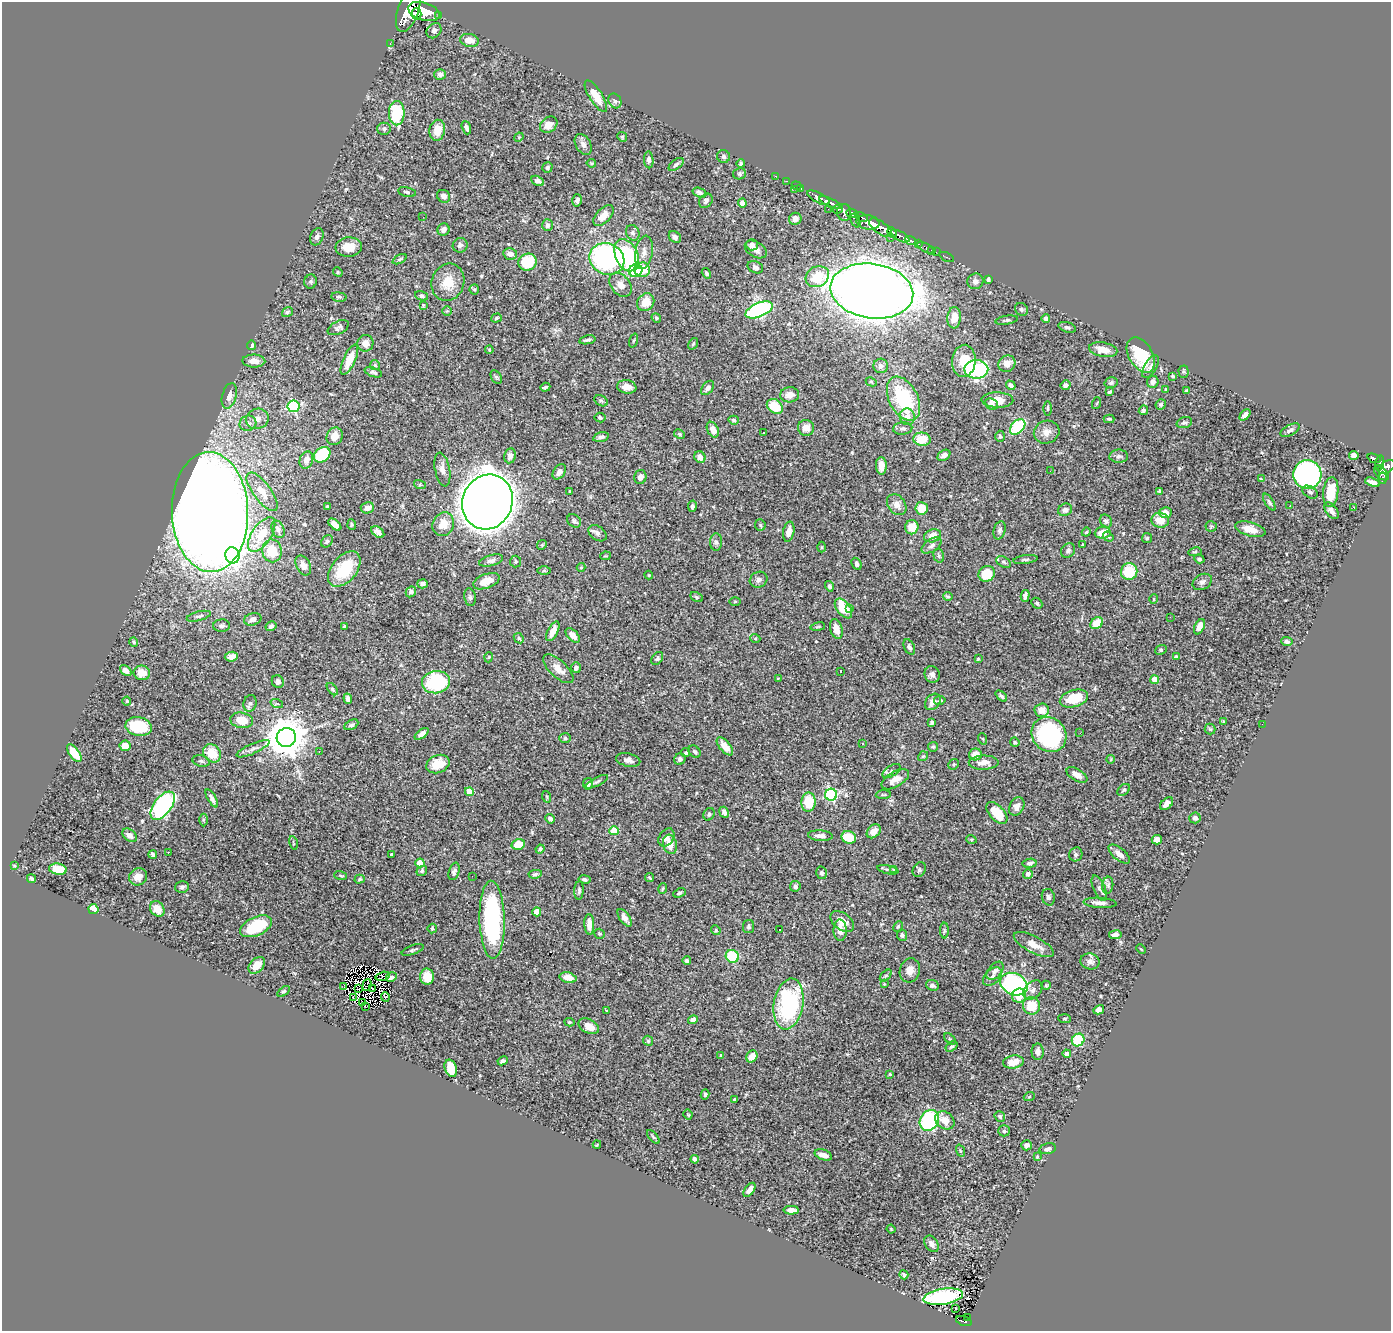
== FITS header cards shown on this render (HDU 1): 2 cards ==
NAXIS1  =                 1389
NAXIS2  =                 1329

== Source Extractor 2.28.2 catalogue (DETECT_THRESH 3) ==
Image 1389 x 1329 px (HDU 1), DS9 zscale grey, 1 PNG px = 1 image px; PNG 1393 x 1333 px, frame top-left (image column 1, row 1329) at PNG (2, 2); each listed source drawn as its Kron ellipse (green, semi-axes under 4 px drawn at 4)
Background 0.866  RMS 0.019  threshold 0.058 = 3 sigma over >= 5 px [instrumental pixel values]
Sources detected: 526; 2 with non-positive FLUX_AUTO (blend fragments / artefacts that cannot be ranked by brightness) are neither listed nor drawn; of the other 524, the 500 brightest by FLUX_AUTO listed and drawn (24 fainter detections omitted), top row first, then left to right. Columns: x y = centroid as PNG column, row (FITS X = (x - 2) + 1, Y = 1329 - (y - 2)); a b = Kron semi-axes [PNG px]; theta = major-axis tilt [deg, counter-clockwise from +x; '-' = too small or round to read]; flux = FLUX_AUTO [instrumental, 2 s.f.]
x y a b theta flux
408 10 23 10 71 4700
424 11 16 8 -18 3800
416 14 5 5 - 940
438 15 3 3 - 110
434 31 8 6 49 4.2
470 40 9 6 -10 13
390 43 2 2 - 9.5
440 74 6 5 - 3.6
596 96 18 6 -58 22
615 101 8 6 -61 3.6
397 113 12 8 90 63
549 125 9 7 38 10
466 128 7 4 -70 3.8
384 129 7 6 - 3.2
437 130 10 7 80 17
519 137 5 3 - 1.2
622 137 5 4 - 1.7
583 144 11 7 -61 6.4
723 156 6 6 - 3.5
649 160 8 4 -86 3.5
591 163 5 3 - 1.2
676 164 8 4 37 3.3
741 164 4 4 - 2.5
547 167 5 5 - 3
740 174 6 5 - 2.3
776 176 3 2 - 24
538 181 7 4 -27 3.9
786 181 3 2 - 22
797 186 5 2 - 19
801 188 3 2 - 25
795 189 3 2 - 29
407 192 9 5 -13 3.3
700 193 7 4 -19 3.8
444 196 7 6 - 6.4
818 198 12 5 -27 1400
577 200 6 4 74 3.4
706 201 8 6 49 4.1
742 203 4 4 - 19
830 203 12 4 -25 1300
828 209 2 2 - 11
838 209 5 3 - 190
844 212 8 7 - 600
852 213 6 4 -18 580
603 216 13 7 46 11
423 217 2 2 - 16
861 217 6 3 -30 250
795 219 6 6 - 8.4
855 221 7 4 -66 200
868 222 11 7 -9 910
547 225 6 5 - 4.1
881 228 13 6 -35 2100
443 230 6 6 - 6.2
633 233 8 6 -64 4
892 233 6 4 -66 540
900 236 10 4 -27 860
317 237 9 6 67 4.4
675 237 7 5 -38 4.2
891 238 2 2 - 12
910 240 6 4 -21 280
918 244 3 2 - 63
460 245 7 7 - 3.6
752 245 6 5 - 7
349 247 13 9 5 17
926 248 9 4 -28 69
756 249 12 7 -30 8.9
931 250 2 2 - 9.4
644 252 17 8 81 10
936 252 2 2 - 9.1
510 254 7 5 -12 5.9
627 255 17 11 -66 130
947 257 8 3 -25 30
400 259 7 4 27 2.1
607 259 18 15 -25 220
528 262 9 8 - 54
755 267 8 5 -22 3.6
642 270 8 7 - 28
636 271 7 6 - 51
338 272 5 4 - 1.7
706 273 5 4 - 2.5
817 277 12 10 27 35
988 279 4 3 - 2.1
975 281 8 7 - 5.9
311 282 7 6 - 2.5
448 282 19 16 70 26
620 285 13 9 -50 9.9
474 289 5 4 - 1.8
872 291 42 27 -8 3200
421 296 7 4 -17 3
339 297 7 4 -8 2.2
646 302 9 8 - 20
423 305 4 3 - 1.2
1021 309 7 6 - 2.4
759 310 14 7 23 220
447 311 5 4 - 1.8
287 312 6 4 35 2.5
496 318 5 4 - 2.1
656 318 5 4 - 1.7
954 318 10 7 85 18
1046 318 4 4 - 3.6
1007 320 11 4 8 2.6
1067 327 9 5 -18 3.4
338 328 11 6 26 4.4
587 340 8 3 11 3.3
634 340 7 3 71 1.6
365 343 8 8 - 9.5
693 344 6 3 54 1.5
252 345 5 4 - 4.8
489 350 4 3 - 1.3
1103 350 14 7 -11 15
1141 355 19 12 -61 53
349 360 16 6 65 24
254 361 11 6 -1 11
964 361 16 11 84 29
1007 364 9 8 - 12
375 365 5 5 - 1.7
881 366 7 7 - 7
1150 367 13 6 60 5.1
976 369 12 9 0 150
373 372 9 4 -18 3
1184 372 6 5 - 2
1173 376 3 2 - 1.7
496 377 7 5 -60 1.9
871 382 6 4 -27 1.7
1153 382 6 5 - 5.2
1111 383 6 5 - 2.7
1011 385 5 4 - 3.2
1065 385 5 5 - 3.7
545 387 5 2 - 2
627 387 9 7 -9 10
708 388 8 5 50 4.9
1166 389 4 3 - 1.4
1187 390 3 3 - 1.5
1109 392 4 3 - 2.1
790 395 9 7 4 9.7
229 396 13 7 75 9.5
904 399 23 14 -63 90
997 400 16 7 -2 19
601 401 7 5 -30 2.3
1097 403 6 4 71 1.4
991 404 7 5 -24 5.6
1161 404 5 5 - 2.2
294 406 6 6 - 140
775 406 8 6 -35 32
1047 408 7 3 -90 1.5
1143 410 5 4 - 2.8
1245 415 6 4 47 6
600 417 5 5 - 2.7
907 417 8 7 - 9.9
257 419 11 10 - 9.7
1109 419 5 4 - 1.8
734 420 5 4 - 2.4
248 423 8 7 - 6.6
1184 423 8 5 17 2.9
1018 427 9 6 45 82
806 428 8 8 - 10
903 429 9 6 4 3.9
713 430 8 5 -64 13
1290 430 10 5 27 4
1047 432 13 11 22 9.7
763 433 3 3 - 3.4
679 434 6 4 -28 1.9
335 436 9 7 61 13
1000 436 6 4 -88 2.3
601 437 8 4 14 3.7
922 439 9 6 -7 26
322 455 9 7 40 61
944 455 7 5 34 5.9
1354 455 5 4 - 7.2
510 456 7 6 - 6.2
1119 456 9 6 0 4.4
700 457 6 5 - 7.4
1374 458 7 3 -22 200
306 460 9 6 72 9.1
1380 463 8 3 78 210
881 466 9 5 -88 8.1
1387 467 9 5 32 600
442 470 17 7 -79 8
1050 471 3 2 - 2.8
559 472 8 5 52 6.1
1381 473 9 5 -46 350
1307 474 14 14 - 380
640 477 7 6 - 6.3
1383 478 6 3 -89 61
1261 479 4 3 - 2.2
1372 482 7 3 -20 6.5
420 485 6 4 -18 1.6
1160 491 4 3 - 2.1
262 492 23 9 -53 18
569 492 4 2 - 1.5
1310 492 8 5 -31 3.1
1331 492 15 7 84 32
487 502 28 25 68 4200
1269 502 9 4 -58 2.6
897 505 11 8 -52 8.6
692 506 6 4 79 2.9
1290 506 3 2 - 1.4
327 507 3 2 - 1.4
1354 507 3 2 - 1.6
367 508 7 5 14 9
922 508 6 6 - 20
1065 510 7 6 - 5.1
1331 511 9 5 -53 5.9
210 512 60 38 -88 2800
1165 513 6 5 - 11
1160 520 9 7 -12 18
574 521 7 6 - 3.3
1106 521 7 5 -51 3.2
335 524 7 4 -41 8.1
443 524 12 10 63 18
352 525 5 3 - 1.6
760 525 6 5 - 1.7
1211 526 5 5 - 1.8
912 527 7 6 - 20
278 529 9 6 -66 4.7
1250 529 15 7 -15 16
1000 530 9 6 75 3.7
378 532 7 5 -36 6.4
789 532 10 5 78 8.9
1086 532 4 4 - 1.6
597 533 10 6 -36 4.8
1103 533 8 6 4 11
262 535 20 9 55 30
933 536 9 6 19 15
1108 537 5 4 - 2
1147 538 5 5 - 1.7
327 541 7 5 50 2.8
716 542 8 6 -89 3.7
542 545 5 4 - 2
932 545 11 6 33 5.1
1083 545 3 2 - 1.5
822 547 5 3 - 1.4
1068 550 8 6 48 3.4
272 551 11 10 - 31
1195 552 6 4 8 1.9
232 555 8 7 - 260
605 556 5 4 - 1.3
939 556 7 5 -74 2.7
1199 559 5 4 - 2.1
491 560 12 5 15 5.6
1025 560 12 3 7 2.3
515 562 6 5 - 2.4
1004 562 8 5 -28 2.6
857 564 6 4 -62 3.4
303 565 10 7 -63 6.6
581 567 4 4 - 1.3
344 569 20 12 51 44
544 570 6 4 0 1.9
1129 571 8 8 - 48
987 574 8 7 - 36
649 575 4 4 - 1.2
758 580 9 7 28 5
486 581 14 7 21 19
1202 582 10 7 29 5.2
422 584 5 4 - 3.7
829 586 5 4 - 3.6
411 592 5 5 - 4.4
948 596 5 4 - 2.5
1025 596 6 4 75 5.6
470 597 9 5 -80 3.2
696 597 7 4 -27 2.1
1154 599 5 3 - 1.2
735 601 5 4 - 1.4
1037 603 6 5 - 2.6
843 608 11 6 -52 37
850 608 3 2 - 3.5
199 616 12 4 14 3.6
1170 617 3 2 - 1.9
253 619 9 6 15 6.7
1097 623 7 5 36 22
221 626 8 6 1 4.2
271 626 5 4 - 3.7
344 626 3 3 - 1.8
818 627 7 3 9 1.6
1199 627 8 4 65 9.2
836 629 10 6 -74 13
553 631 11 5 63 13
573 635 9 5 -46 8
519 638 5 4 - 1.7
755 638 5 3 - 1.3
1287 641 5 4 - 3.6
134 642 4 4 - 1.4
909 647 8 5 -65 4
1161 650 6 4 22 1.8
231 657 6 5 - 7.6
489 657 5 3 - 1
1176 657 4 4 - 2.2
657 658 7 5 51 2.7
978 659 4 3 - 1.5
576 668 5 4 - 4.1
558 669 19 8 -43 12
126 671 7 4 -40 7.9
840 671 3 3 - 2.2
142 673 8 7 - 15
932 674 8 7 - 5.9
778 679 3 3 - 2
1155 680 4 4 - 18
278 682 6 6 - 4.3
436 682 14 11 9 85
332 689 7 4 -49 1.9
1001 696 7 4 -40 2.6
1074 698 14 8 16 41
348 699 5 4 - 4.6
940 700 6 4 11 2.4
127 701 4 4 - 1.3
933 702 9 7 50 9
250 703 8 6 72 3.8
277 704 6 4 -18 1.9
1042 710 7 6 - 13
242 720 11 7 -10 22
1223 722 3 2 - 1.1
932 723 4 3 - 2.1
1262 724 2 2 - 29
351 725 7 4 28 2.9
139 726 13 9 -10 57
1210 729 5 5 - 1.9
1080 733 2 2 - 3.7
422 734 8 4 38 6.4
1049 735 18 16 -45 160
286 737 10 9 - 4000
565 738 6 5 - 2.4
983 739 6 3 -71 1.3
1015 742 4 4 - 2
863 743 3 2 - 1.4
125 746 5 5 - 12
725 746 11 5 -50 14
933 747 5 5 - 1.9
253 749 18 5 24 5.6
319 751 3 2 - 1.1
695 751 7 5 -45 2.5
74 753 10 5 -53 27
212 753 10 8 -47 31
686 753 4 4 - 2.2
975 754 6 6 - 14
923 756 5 4 - 1.9
680 759 6 5 - 3.7
1111 759 4 3 - 1.1
628 760 12 6 -13 6.5
201 761 9 5 -11 3.4
984 763 15 7 1 11
438 764 12 9 22 27
954 764 6 5 - 1.9
891 771 10 5 34 3.7
1077 775 11 6 -30 8
895 779 15 7 30 12
597 782 12 3 27 2.7
588 784 6 5 - 4
1124 790 7 5 40 2.2
469 792 4 4 - 25
831 795 6 6 - 180
883 795 7 3 4 1.7
547 797 6 3 -72 1.4
212 798 10 4 -59 4.5
809 802 9 7 87 41
1167 803 8 5 45 9.1
163 806 16 8 52 260
1017 806 10 7 61 7.9
724 812 6 4 -66 4.5
997 813 13 7 -47 27
709 814 6 5 - 2.8
1195 818 5 5 - 3.5
550 819 5 4 - 3.6
203 820 6 4 90 1.9
614 831 5 4 - 43
874 831 8 6 45 10
130 835 8 6 -39 8
820 836 12 5 -4 6.9
666 837 10 7 55 6.5
849 837 7 6 - 27
971 839 5 3 - 1.2
1157 840 5 4 - 8.3
293 843 7 3 -77 1.2
518 844 7 5 15 28
670 844 10 6 -73 15
540 849 4 3 - 3
168 852 3 2 - 2.5
153 854 4 3 - 2.8
391 854 3 3 - 1.8
1076 854 7 6 - 3.3
1119 854 13 6 -40 9.2
420 863 4 4 - 29
1030 863 7 4 8 4.3
14 866 4 3 - 1.4
58 869 9 5 -8 29
894 869 4 3 - 2.5
888 870 11 3 -13 2.3
919 870 8 6 56 2.7
422 871 5 4 - 2.1
454 871 9 5 73 4
821 873 6 5 - 3
535 874 6 4 8 2.4
1028 874 5 5 - 4.2
340 875 6 3 -19 1.4
472 876 2 2 - 4.1
138 877 9 8 - 9.1
649 877 4 3 - 1.4
31 879 5 3 - 2.5
360 879 5 4 - 1.9
585 879 6 4 -10 3
1108 885 8 5 83 3.6
795 886 5 5 - 3.6
182 887 7 5 14 2.9
1099 888 13 5 -66 4.8
663 889 5 3 - 1.5
579 890 9 4 86 3
680 893 6 3 25 2.2
1048 897 8 6 -77 3.7
1100 903 17 5 -3 7.4
93 909 5 5 - 32
157 909 8 6 -50 14
537 912 4 4 - 25
625 918 10 5 -54 6.6
492 920 39 12 -88 180
842 921 13 8 -38 13
589 924 10 5 -87 12
256 926 17 9 24 55
748 927 6 5 - 2.7
898 927 6 4 63 1.7
432 928 5 4 - 2.4
780 929 3 3 - 2.5
716 930 5 4 - 1.5
840 930 11 6 -89 12
944 930 8 4 -90 2
599 934 5 5 - 1.9
902 935 5 5 - 3
1115 935 6 4 8 4.4
1034 945 22 8 -28 16
1141 949 5 3 - 1.3
413 950 11 4 19 3
732 956 7 6 - 75
687 961 4 3 - 3.1
1090 961 9 8 - 5.8
257 965 10 6 45 13
910 970 12 10 74 9.4
995 971 10 6 50 5.9
383 976 7 3 14 1.3
886 976 7 4 46 2.4
992 976 11 7 45 6.3
391 977 5 3 - 3
427 977 8 7 - 23
568 978 8 5 -14 10
884 984 3 3 - 1.1
1014 984 14 10 -26 250
367 985 6 2 71 1.2
932 985 6 5 - 3.6
1046 985 5 4 - 1.5
344 986 3 2 - 2
372 988 3 2 - 1.2
358 989 3 2 - 1.7
1033 990 11 8 45 5.1
284 991 7 4 36 2
1019 996 7 7 - 19
354 997 3 2 - 1.4
385 997 5 4 - 2.1
363 1002 3 2 - 2.2
789 1004 26 14 80 170
365 1006 3 2 - 1.1
1031 1006 9 8 - 31
1099 1010 5 4 - 9.7
607 1011 4 3 - 1.7
1065 1019 6 4 -4 1.6
693 1020 5 4 - 5.9
569 1022 5 4 - 2
589 1026 11 6 -27 15
950 1039 7 4 -44 1.8
1078 1040 7 6 - 54
648 1041 5 4 - 1.8
952 1046 6 4 36 2.2
1038 1052 8 6 89 5.1
1067 1054 4 4 - 7.5
721 1055 4 3 - 1.4
752 1056 6 5 - 15
503 1061 5 3 - 2.8
1013 1062 10 6 9 18
451 1068 9 6 -69 28
890 1074 3 3 - 1.4
705 1094 5 4 - 2.3
1029 1097 6 3 20 1.2
734 1100 4 3 - 1.8
688 1115 5 3 - 1.4
1000 1116 5 5 - 2.8
929 1120 11 9 55 180
945 1120 10 8 -36 14
1004 1131 6 5 - 2.8
653 1137 8 3 -48 1.9
597 1145 4 3 - 1.1
1027 1145 5 5 - 4.8
1048 1149 8 5 12 3.5
960 1151 6 4 -71 1.5
823 1155 9 5 -19 10
1037 1157 4 3 - 1.3
695 1159 4 4 - 2.8
749 1190 8 4 54 7.2
791 1210 7 4 -1 6.9
891 1229 4 3 - 1.2
932 1244 9 6 -56 5.8
904 1275 5 3 - 2.5
943 1297 20 8 9 170
955 1308 3 2 - 4.3
967 1317 4 2 - 17
964 1321 8 4 -20 150
At the frame edge (FLAGS 8, measured only in part): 1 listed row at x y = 408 10
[24 fainter detections neither listed nor drawn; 2 non-positive-flux detections neither listed nor drawn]